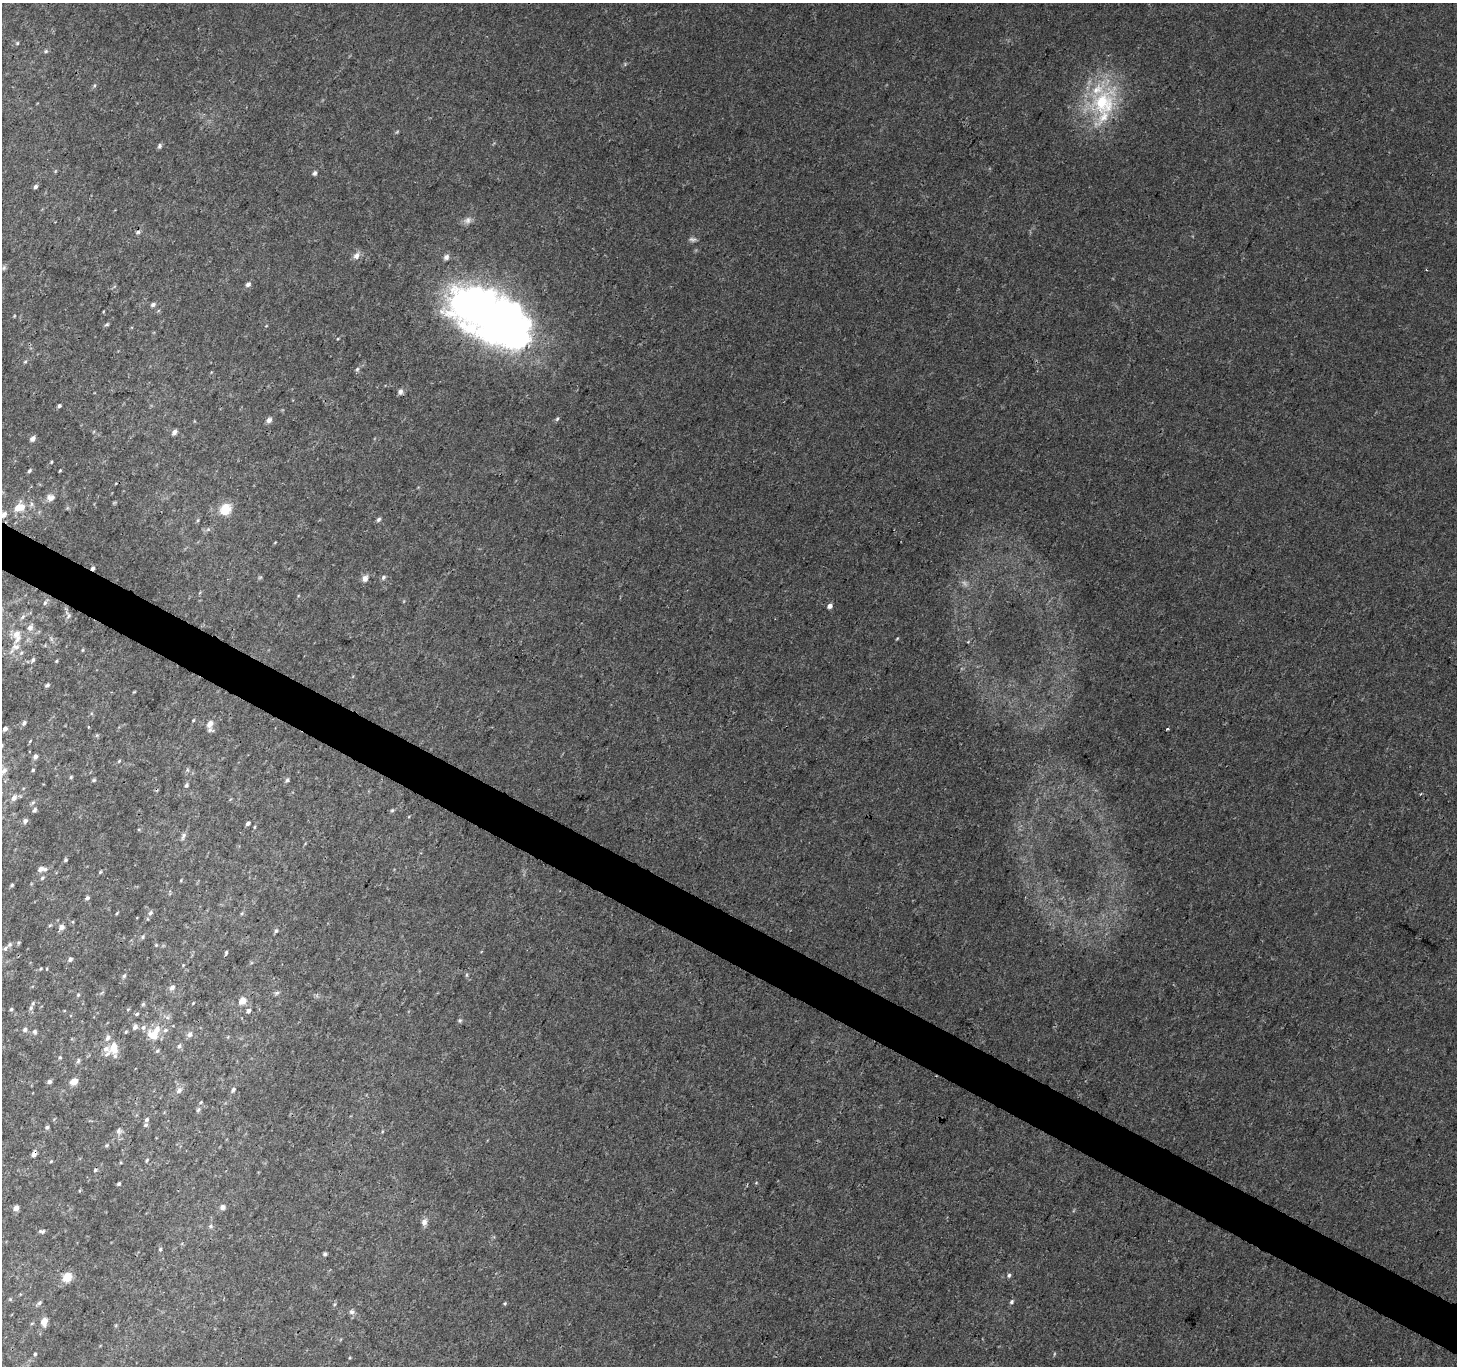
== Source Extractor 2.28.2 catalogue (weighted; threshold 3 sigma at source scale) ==
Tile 6 of 4 x 4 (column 2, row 2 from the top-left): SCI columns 1458-2912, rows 2924-4287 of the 5829 x 5913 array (HDU 1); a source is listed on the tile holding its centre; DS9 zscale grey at full resolution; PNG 1459 x 1368 px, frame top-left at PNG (2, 3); no overlay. Shown black and unused: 3% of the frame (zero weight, under 3 of 4 exposures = <1% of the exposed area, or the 3 px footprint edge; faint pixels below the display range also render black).
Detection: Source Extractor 2.28.2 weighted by HDU 2 'WHT'; one run over the whole footprint, this tile lists its part. Background 0.00503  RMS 0.0022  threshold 0.0099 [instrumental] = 3 sigma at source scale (4.5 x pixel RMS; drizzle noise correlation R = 1.50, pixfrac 1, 0.0396/0.0396 arcsec/px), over >= 5 px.
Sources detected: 167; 3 too faint to see at this stretch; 3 inside a brighter object's white glare — not listed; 11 inside a brighter listed object's ellipse — not listed separately; the other 150 listed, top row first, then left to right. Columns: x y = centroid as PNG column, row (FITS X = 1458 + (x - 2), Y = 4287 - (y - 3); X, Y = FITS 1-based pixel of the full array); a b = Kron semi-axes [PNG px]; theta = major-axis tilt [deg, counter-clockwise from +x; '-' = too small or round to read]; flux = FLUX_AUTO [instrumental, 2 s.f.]
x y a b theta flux
17 43 5 4 - 0.28
46 51 5 5 - 0.31
94 86 5 3 - 0.28
1103 103 48 35 48 21
159 146 7 5 65 0.47
315 173 6 5 - 0.54
35 186 5 4 - 0.55
467 220 10 9 - 1.1
138 232 7 5 17 0.49
356 255 11 8 48 1.2
4 268 7 6 - 0.43
248 284 7 6 - 0.67
153 304 7 5 33 0.58
490 314 91 41 -43 86
107 324 6 4 8 0.33
266 326 5 3 - 0.16
25 362 5 4 - 0.29
357 369 6 5 - 0.4
400 392 8 6 78 0.7
59 406 4 4 - 0.37
269 420 7 6 - 0.78
174 432 7 5 51 0.75
33 439 6 5 - 0.83
51 462 4 3 - 0.2
60 470 4 3 - 0.21
29 471 5 4 - 0.4
51 498 11 9 -2 1.2
31 504 7 4 -89 0.47
22 507 10 8 84 2.4
225 509 13 11 48 4.4
2 515 16 8 25 1.8
379 519 7 5 46 0.47
198 520 6 4 71 0.27
93 568 4 4 - 0.51
260 577 6 4 19 0.27
383 577 7 6 - 0.53
365 578 9 7 68 1.1
45 603 7 4 62 0.45
830 606 5 5 - 0.99
68 616 8 5 40 0.51
23 617 8 5 42 0.56
30 627 9 7 41 0.95
16 635 16 9 -85 2.8
897 639 5 3 - 0.19
83 650 5 3 - 0.22
21 653 5 4 - 0.31
33 660 6 5 - 0.54
56 661 4 3 - 0.22
47 685 6 4 23 0.4
134 692 5 3 - 0.18
24 723 7 5 62 0.52
210 724 11 8 65 1.4
88 727 3 3 - 0.25
5 729 4 3 - 0.77
1167 729 3 3 - 0.33
97 735 5 4 - 0.28
30 741 5 3 - 0.23
35 757 6 5 - 0.69
119 761 6 3 46 0.26
33 770 4 3 - 0.29
3 771 17 8 46 2
71 777 5 4 - 0.28
94 780 6 4 16 0.33
287 780 6 5 - 0.41
186 785 6 5 - 0.48
14 798 7 5 55 1.2
34 810 6 5 - 0.51
392 810 6 4 42 0.31
25 821 6 5 - 0.82
248 823 4 3 - 0.62
183 836 11 5 71 0.65
65 860 5 4 - 0.35
41 869 11 6 -1 1.2
100 872 5 4 - 0.23
42 878 6 5 - 0.37
12 885 6 4 29 0.31
87 898 5 4 - 0.57
117 913 4 3 - 0.21
150 913 8 6 36 0.55
242 913 5 4 - 0.27
50 925 6 3 19 0.25
61 927 7 6 - 1.1
276 931 6 5 - 0.43
143 937 6 4 70 0.36
19 943 5 4 - 0.3
156 945 5 4 - 0.25
5 948 7 6 - 0.58
226 952 5 3 - 0.32
70 959 5 4 - 0.63
41 969 5 4 - 0.26
466 975 6 4 -90 0.31
124 976 6 5 - 0.37
172 988 8 6 47 0.8
277 993 7 5 21 0.47
78 995 4 4 - 0.26
242 1001 10 8 30 1.7
193 1003 4 2 - 0.18
143 1004 6 5 - 0.31
31 1008 6 5 - 0.5
11 1009 4 4 - 0.36
248 1011 6 5 - 0.61
137 1014 5 4 - 0.35
167 1017 6 4 -19 0.44
460 1020 6 6 - 0.4
135 1027 7 6 - 0.73
25 1030 7 6 - 0.56
165 1030 6 5 - 0.61
35 1032 7 6 - 0.5
126 1032 5 4 - 0.24
190 1034 8 7 - 0.9
153 1035 13 9 -29 3.2
108 1038 7 6 - 0.93
179 1046 7 5 53 0.59
113 1047 14 9 72 4.6
157 1051 6 4 43 0.33
60 1057 5 4 - 0.3
78 1061 7 5 73 0.44
74 1081 9 7 31 1.6
49 1082 6 5 - 0.54
179 1090 9 7 53 0.99
233 1090 8 5 63 0.5
198 1110 8 5 62 0.49
147 1119 6 4 47 0.45
145 1125 6 5 - 0.41
47 1127 6 5 - 0.44
119 1131 8 7 - 0.71
106 1145 5 4 - 0.3
34 1154 8 5 67 0.96
147 1160 5 3 - 0.28
51 1161 4 3 - 0.21
95 1170 5 4 - 0.33
756 1183 5 3 - 0.19
119 1184 4 3 - 0.35
223 1207 7 7 - 0.78
16 1208 5 4 - 1.6
424 1222 10 8 80 1.1
211 1226 6 5 - 0.45
42 1231 8 5 -3 0.53
160 1249 4 4 - 0.31
325 1254 5 5 - 0.39
1009 1275 6 5 - 0.46
67 1277 8 7 - 3.7
10 1299 5 4 - 0.25
1011 1302 7 5 48 0.44
39 1303 7 6 - 0.52
505 1303 4 4 - 0.26
352 1312 8 7 - 0.65
44 1321 6 5 - 3.2
32 1323 5 3 - 0.21
35 1354 4 3 - 0.29
Overlapping masked pixels (flux is a lower limit): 3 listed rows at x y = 2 515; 93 568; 34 1154
Isophote crosses this tile's border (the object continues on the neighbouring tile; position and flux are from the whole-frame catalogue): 2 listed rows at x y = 2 515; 3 771